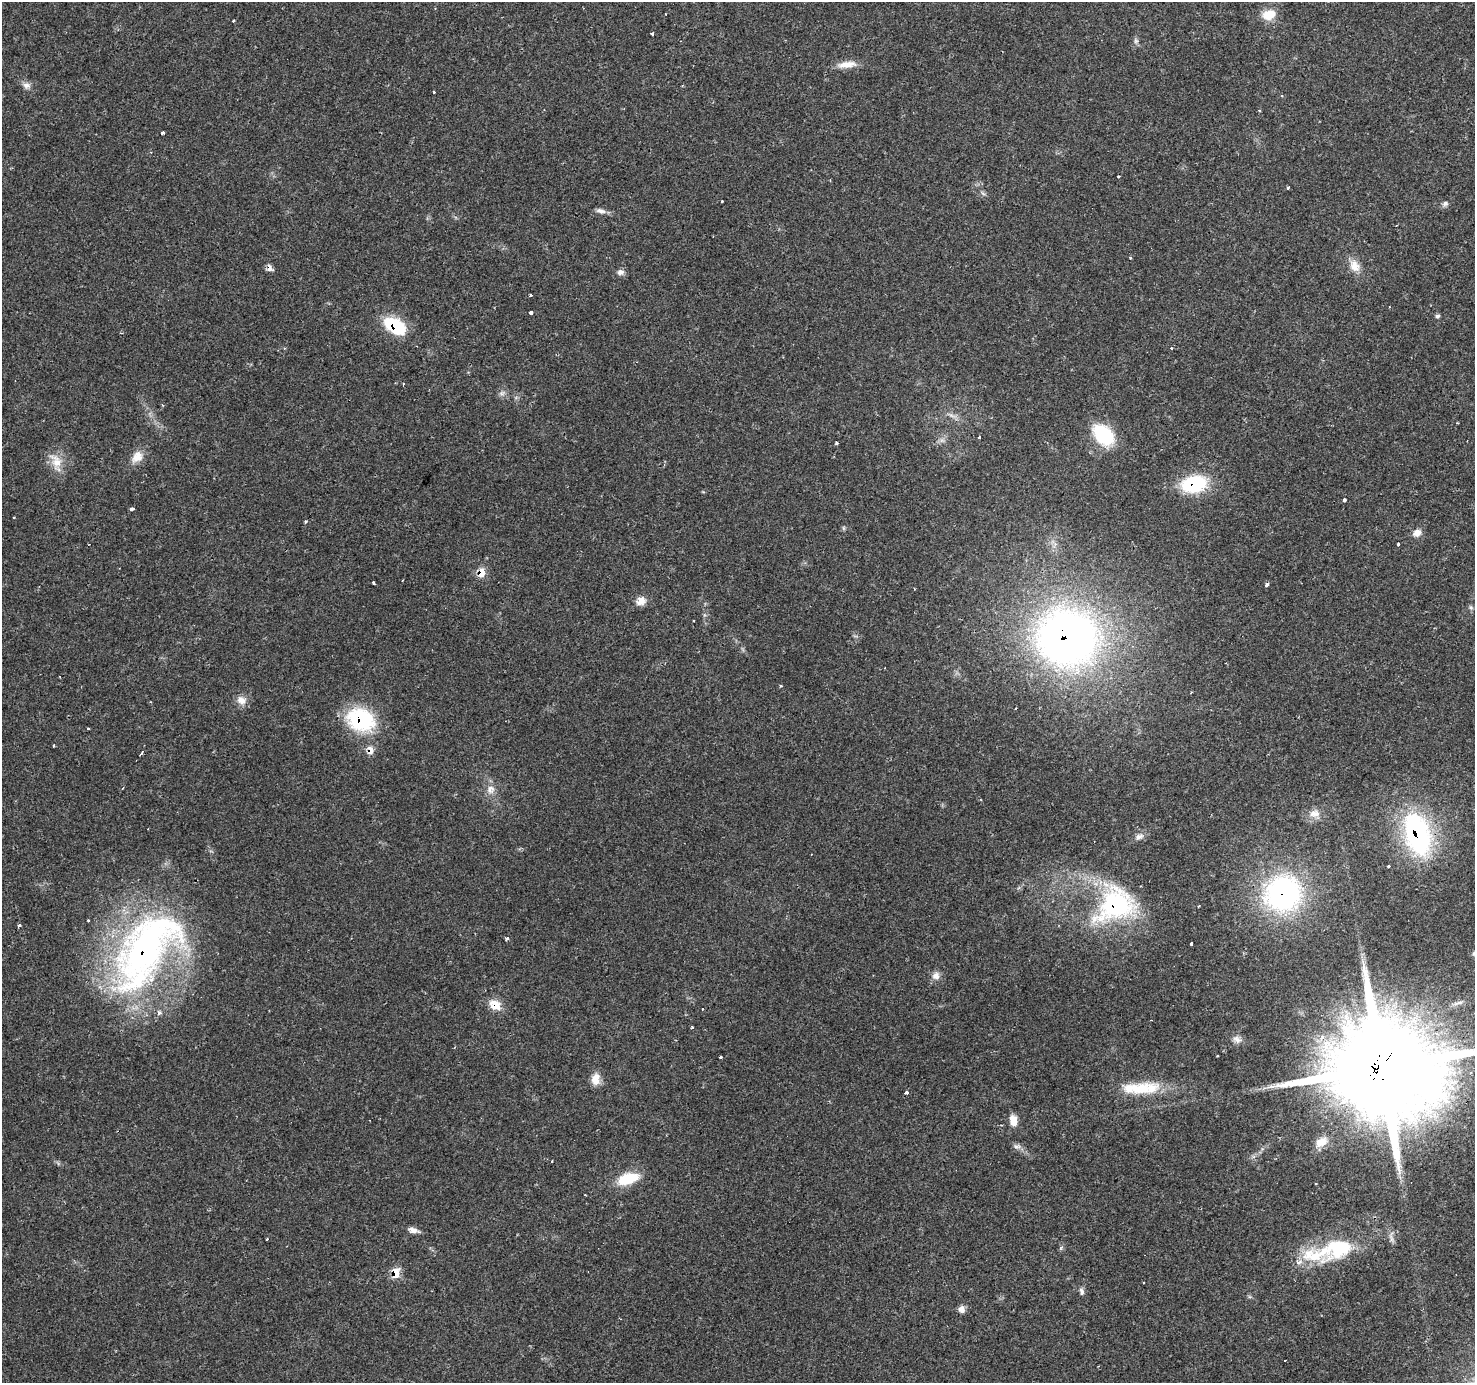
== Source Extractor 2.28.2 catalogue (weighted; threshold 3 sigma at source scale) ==
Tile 10 of 4 x 4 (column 2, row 3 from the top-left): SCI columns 1473-2945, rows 1564-2944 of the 5892 x 5956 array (HDU 1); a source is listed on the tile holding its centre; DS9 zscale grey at full resolution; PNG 1477 x 1385 px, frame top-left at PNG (2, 2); no overlay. Shown black and unused: <1% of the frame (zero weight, under 2 of 3 exposures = <1% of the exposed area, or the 3 px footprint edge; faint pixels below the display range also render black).
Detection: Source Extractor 2.28.2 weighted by HDU 2 'WHT'; one run over the whole footprint, this tile lists its part. Background 0.0702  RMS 0.0048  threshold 0.0218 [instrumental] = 3 sigma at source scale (4.5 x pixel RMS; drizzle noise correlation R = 1.50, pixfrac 1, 0.0396/0.0396 arcsec/px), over >= 5 px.
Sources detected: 107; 1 inside a brighter object's white glare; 9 cosmic-ray / hot-pixel residue — not listed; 4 inside a brighter listed object's ellipse — not listed separately; the other 93 listed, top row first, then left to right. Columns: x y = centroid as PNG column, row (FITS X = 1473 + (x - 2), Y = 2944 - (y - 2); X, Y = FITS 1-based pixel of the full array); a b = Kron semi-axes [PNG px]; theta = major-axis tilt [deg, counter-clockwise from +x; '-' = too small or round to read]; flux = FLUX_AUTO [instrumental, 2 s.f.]
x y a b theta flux
1269 15 16 12 15 7.9
652 34 3 3 - 3.2
1136 41 7 6 - 1.2
847 65 27 9 7 6
26 85 11 9 -19 2.5
434 92 3 2 - 0.96
1259 111 4 3 - 0.5
162 133 3 3 - 4.4
1118 177 3 2 - 0.53
1288 188 4 3 - 2.8
983 193 9 3 -45 0.8
722 201 3 2 - 0.55
1445 204 8 6 18 1.5
600 211 13 6 -15 2.3
1130 258 3 3 - 1.8
1354 266 16 12 -68 6.2
270 268 10 7 -60 2.2
620 272 9 7 -5 2.1
530 295 3 3 - 0.55
531 313 4 3 - 6.4
1437 316 5 5 - 1.1
395 326 21 12 -34 31
1171 348 3 2 - 2.3
403 384 3 2 - 0.36
502 393 8 6 22 1.6
951 415 8 5 -44 1.6
1103 435 23 16 -46 31
979 437 3 3 - 1.2
942 440 8 5 0 1.4
836 443 3 3 - 0.98
137 457 18 13 51 5.9
56 462 28 14 -69 8.2
1194 484 22 15 11 38
1344 500 3 3 - 3.1
132 509 5 3 - 0.87
14 517 3 2 - 0.55
305 522 3 3 - 5.5
843 528 6 4 -89 0.69
1417 533 11 9 27 3.3
1398 544 3 3 - 0.54
481 573 9 6 80 7.4
374 583 3 3 - 2.4
1267 584 4 3 - 3.4
641 601 11 10 - 4.7
1471 607 7 6 - 0.96
694 620 3 3 - 0.6
1067 637 49 45 -6 330
781 686 4 3 - 0.62
1191 692 3 2 - 0.84
241 700 13 11 -26 3.9
361 720 30 23 -21 43
88 728 3 3 - 0.48
54 745 3 3 - 1.3
370 750 11 8 -82 3.4
141 753 8 3 56 1.1
123 788 3 2 - 0.62
490 789 13 11 62 4.3
1315 813 15 10 -1 4.2
1417 834 35 19 -73 100
1139 837 14 7 29 2.5
1389 866 3 3 - 1.3
1283 894 38 35 34 100
1115 905 41 32 31 76
89 920 3 3 - 1.7
19 925 3 3 - 1.7
507 939 3 3 - 1.5
1191 943 3 3 - 2.6
146 951 118 56 55 220
1474 953 8 6 72 1.1
936 976 11 10 - 3.1
495 1005 16 12 -35 7.1
702 1009 3 3 - 1
692 1027 3 3 - 0.79
1237 1039 12 9 -32 2.8
720 1057 3 3 - 0.99
1382 1068 33 30 13 10000
595 1079 14 10 87 5.6
1140 1088 40 17 3 20
906 1093 3 3 - 10
1013 1120 14 9 -84 4.5
1321 1142 17 11 32 6
1017 1146 11 7 -5 1.8
552 1161 3 3 - 0.67
628 1179 28 13 17 15
1316 1183 3 2 - 0.4
413 1230 14 6 -19 2.7
1391 1238 13 5 -71 2
1339 1247 38 26 19 30
1299 1262 9 7 13 2.4
395 1273 9 7 -87 9.7
1081 1292 10 6 -79 1.5
962 1309 9 8 - 2.5
1285 1360 3 2 - 1.1
Overlapping masked pixels (flux is a lower limit): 14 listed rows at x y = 270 268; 395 326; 1194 484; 481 573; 1067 637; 361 720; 370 750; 1417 834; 1283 894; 1115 905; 146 951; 495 1005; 1382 1068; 395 1273
Isophote crosses this tile's border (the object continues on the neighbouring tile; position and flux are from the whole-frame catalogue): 2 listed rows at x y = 1474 953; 1382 1068